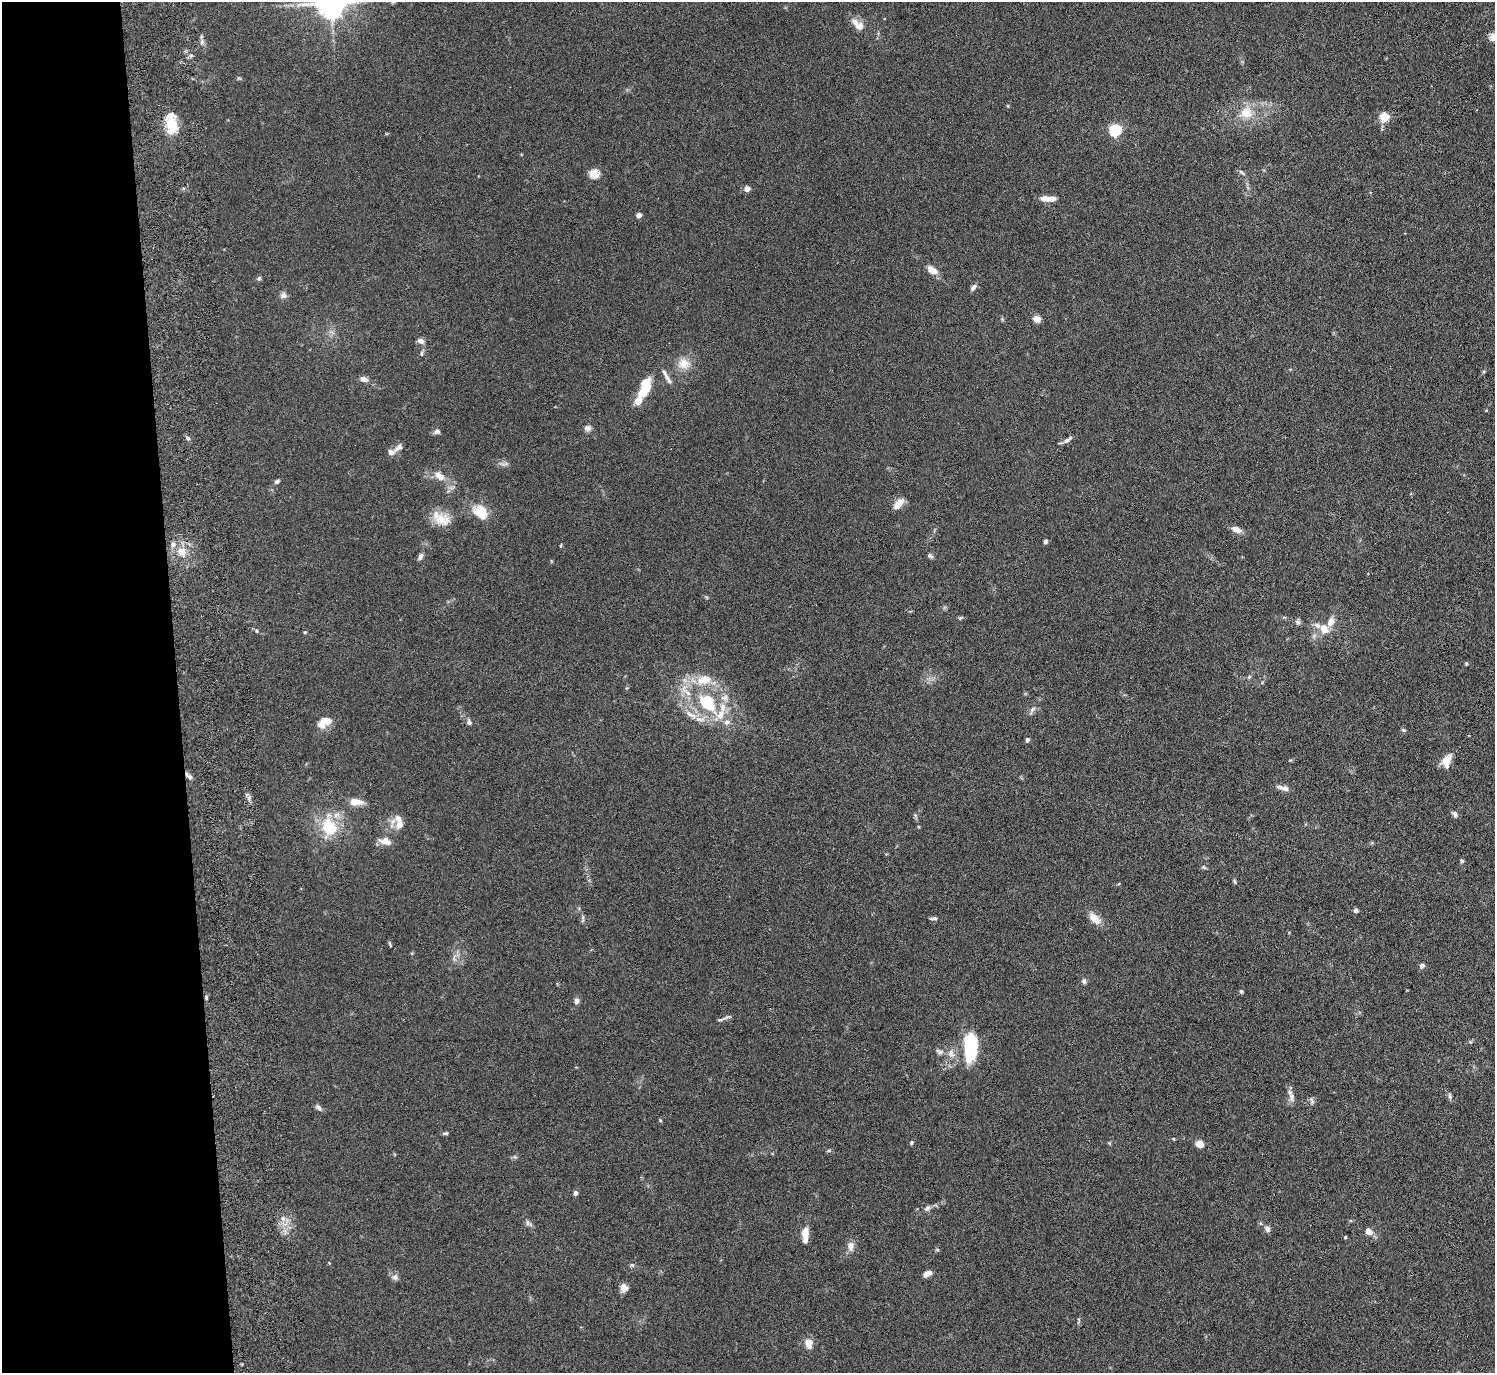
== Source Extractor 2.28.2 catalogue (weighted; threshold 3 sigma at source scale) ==
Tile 4 of 3 x 3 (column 1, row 2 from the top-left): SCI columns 82-1574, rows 1565-2935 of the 4639 x 4599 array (HDU 1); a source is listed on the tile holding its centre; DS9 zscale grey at full resolution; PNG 1497 x 1375 px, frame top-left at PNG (2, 2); no overlay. Shown black and unused: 12% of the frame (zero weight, under 3 of 6 exposures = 7% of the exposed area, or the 3 px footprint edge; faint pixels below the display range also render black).
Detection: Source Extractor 2.28.2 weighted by HDU 2 'WHT'; one run over the whole footprint, this tile lists its part. Background 0.109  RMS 0.0045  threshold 0.0186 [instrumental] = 3 sigma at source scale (4.09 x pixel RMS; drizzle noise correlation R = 1.36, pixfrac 0.8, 0.05/0.05 arcsec/px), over >= 5 px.
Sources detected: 123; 2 inside a brighter object's white glare — not listed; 16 inside a brighter listed object's ellipse — not listed separately; the other 105 listed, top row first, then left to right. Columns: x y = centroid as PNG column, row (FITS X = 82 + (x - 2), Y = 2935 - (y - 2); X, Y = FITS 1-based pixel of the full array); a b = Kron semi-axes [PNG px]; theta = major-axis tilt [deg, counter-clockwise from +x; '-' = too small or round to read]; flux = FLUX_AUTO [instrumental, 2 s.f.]
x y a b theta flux
331 3 9 8 - 700
859 26 13 11 34 2.9
202 42 8 6 89 1.2
1008 106 5 3 - 0.34
1246 113 18 14 11 7.6
1384 117 5 5 - 19
172 125 21 13 -89 9.4
1115 130 6 5 - 49
1241 172 9 4 -43 0.84
594 174 13 12 - 3.5
747 189 4 4 - 4
1048 199 16 6 -2 4.7
639 215 4 4 - 3
932 270 10 6 -34 4.8
259 278 6 5 - 0.69
973 287 9 6 51 1.2
283 295 9 8 - 1.5
1037 319 5 4 - 8.5
421 341 8 6 -19 1.7
421 353 7 4 81 0.67
684 364 16 14 -7 5.3
666 376 20 5 -61 2.1
364 379 10 6 -18 2
645 388 23 10 68 13
587 428 9 8 - 1.5
437 432 8 6 17 1.2
187 438 6 5 - 0.81
1068 440 14 5 36 1.5
398 448 15 7 39 1.8
504 464 12 3 10 1.1
439 476 16 9 -40 4
277 481 7 4 31 0.84
898 504 15 8 48 3.7
480 511 10 8 -50 14
443 520 23 16 -11 7.1
1236 529 12 6 -22 3
1045 541 5 4 - 0.93
173 544 7 6 - 1.4
561 545 5 3 - 0.37
182 552 11 9 -55 4.6
930 556 8 5 -27 0.9
420 557 8 5 69 1.4
960 618 6 4 19 0.57
1298 622 7 6 - 0.93
1324 629 13 11 -63 5
257 631 5 4 - 0.49
305 632 5 4 - 0.43
1466 664 4 4 - 0.43
1249 677 5 4 - 0.54
707 703 30 19 -47 24
1032 710 12 5 59 1.3
691 715 21 6 -27 3.6
324 720 13 10 -37 3.2
469 722 8 6 -73 1
1403 730 6 4 -22 0.62
1027 740 6 5 - 0.76
1447 761 15 9 70 4.8
189 777 11 5 -35 1.3
1285 789 8 6 -22 1.6
355 802 15 7 0 4.9
1455 814 8 6 -62 1.2
915 815 5 5 - 0.57
399 825 11 10 - 3.2
329 827 23 18 -61 15
385 841 16 8 -14 3.3
1462 861 5 5 - 0.62
1204 867 8 3 -45 0.52
1235 881 7 3 -80 0.55
1356 910 5 5 - 1
934 918 10 4 4 0.92
1094 918 16 9 -43 4.6
390 944 8 3 -71 0.53
1422 966 6 5 - 1.3
1084 981 7 5 82 0.9
1241 991 5 4 - 0.61
206 998 7 3 -90 0.6
576 1001 6 5 - 2.1
720 1020 14 4 19 1.2
1470 1042 6 4 17 0.54
970 1048 30 18 78 18
939 1052 11 7 -18 1.5
951 1053 11 9 -72 2.7
1292 1096 12 6 -81 2
1450 1096 10 4 -79 0.86
1312 1101 11 5 -75 1
318 1107 10 6 -32 1.2
660 1120 5 3 - 0.34
446 1133 6 5 - 0.67
1174 1139 5 3 - 0.34
911 1142 5 4 - 0.61
1200 1144 9 7 -26 2.9
829 1150 6 4 19 0.51
575 1193 6 5 - 1.1
927 1208 8 7 - 1.3
527 1223 9 4 -90 0.83
1267 1229 8 7 - 1.5
1368 1231 9 8 - 2.6
805 1234 18 7 89 4.4
1345 1237 4 3 - 0.41
850 1246 12 8 -84 2.5
632 1265 5 5 - 0.7
927 1274 9 5 25 2.9
395 1277 9 7 -11 1.4
624 1288 9 8 - 2.5
808 1343 10 7 -75 5.1
Overlapping masked pixels (flux is a lower limit): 1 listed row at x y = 189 777
Isophote crosses this tile's border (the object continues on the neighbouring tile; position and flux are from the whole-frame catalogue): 1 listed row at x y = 331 3